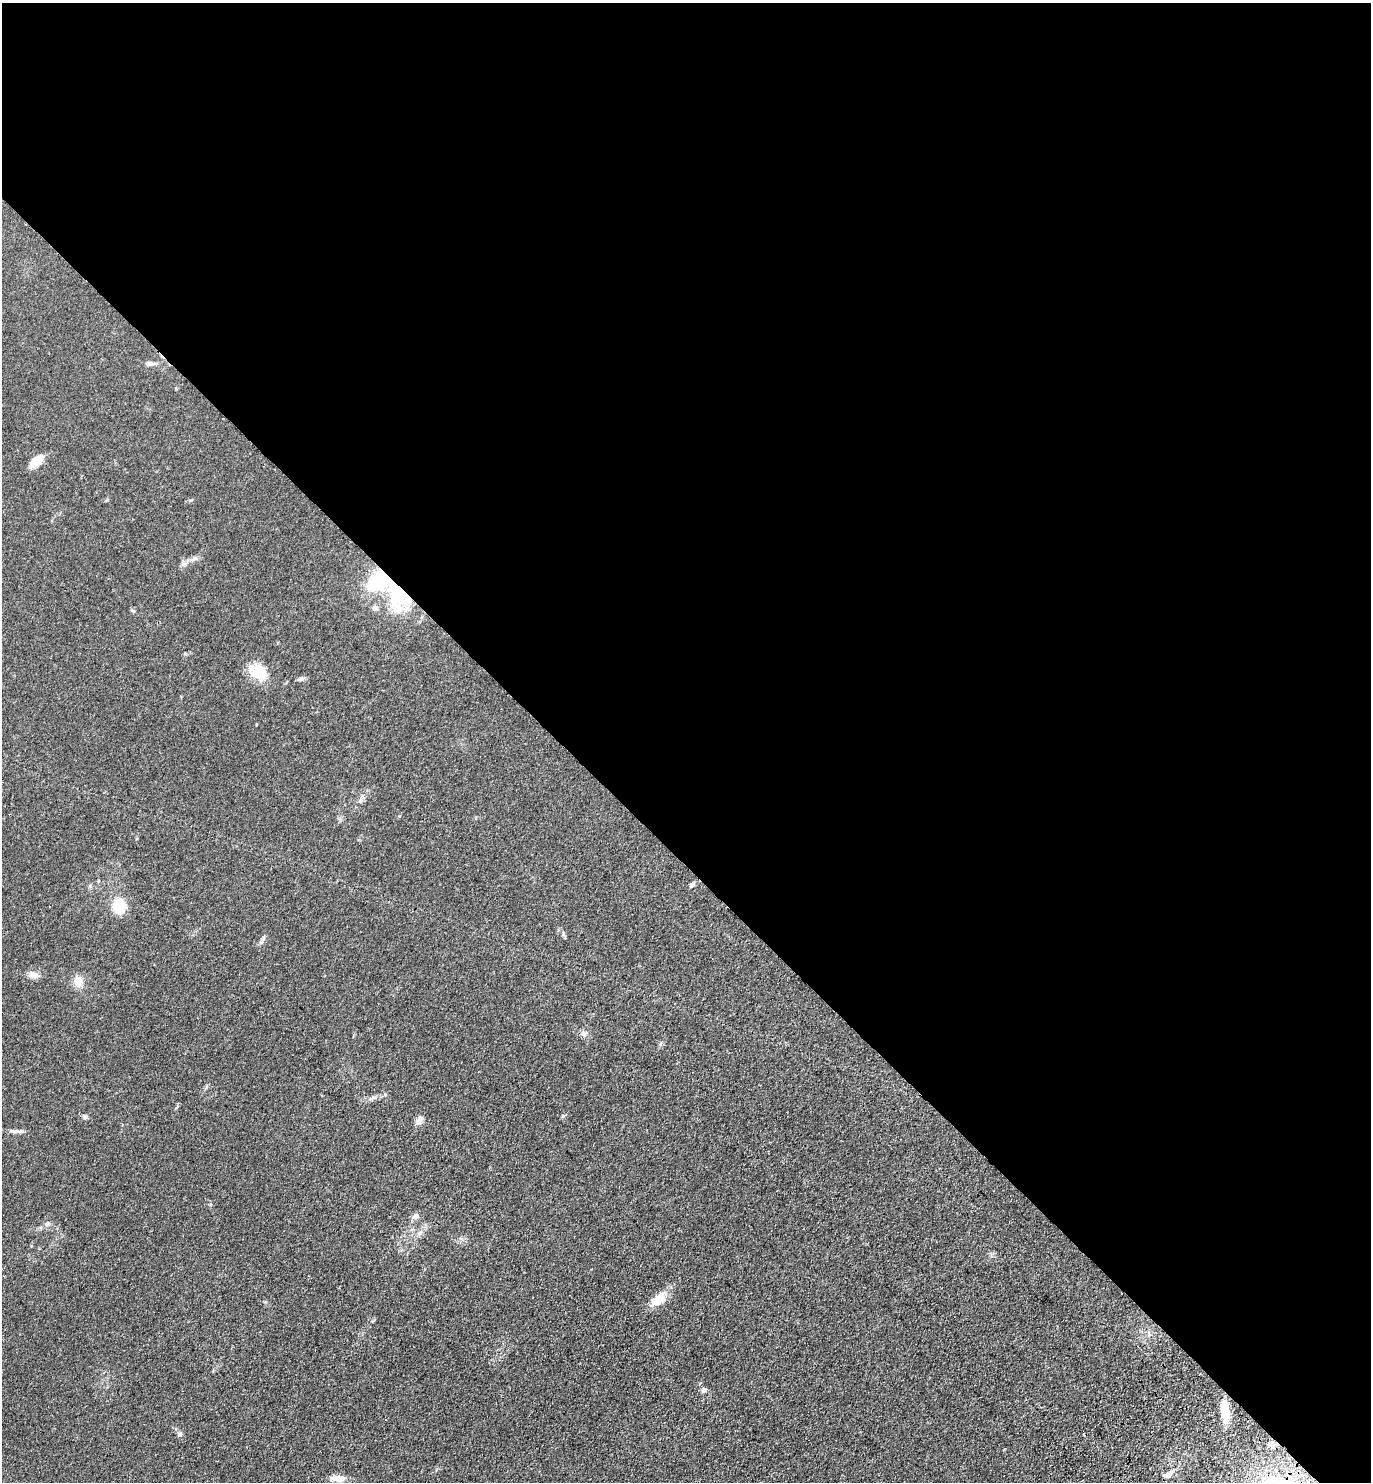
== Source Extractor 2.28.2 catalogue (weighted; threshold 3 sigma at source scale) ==
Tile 3 of 4 x 4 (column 3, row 1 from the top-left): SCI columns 3125-4493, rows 4528-6007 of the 6108 x 6096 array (HDU 1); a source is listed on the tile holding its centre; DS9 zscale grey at full resolution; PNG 1373 x 1484 px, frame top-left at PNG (2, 3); no overlay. Shown black and unused: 58% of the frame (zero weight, under 3 of 4 exposures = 6% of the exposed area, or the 3 px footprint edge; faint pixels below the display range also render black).
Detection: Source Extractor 2.28.2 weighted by HDU 2 'WHT'; one run over the whole footprint, this tile lists its part. Background 0.167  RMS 0.0091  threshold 0.0411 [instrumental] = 3 sigma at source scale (4.5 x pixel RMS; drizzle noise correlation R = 1.50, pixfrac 1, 0.05/0.05 arcsec/px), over >= 5 px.
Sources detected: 26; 1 inside a brighter listed object's ellipse — not listed separately; the other 25 listed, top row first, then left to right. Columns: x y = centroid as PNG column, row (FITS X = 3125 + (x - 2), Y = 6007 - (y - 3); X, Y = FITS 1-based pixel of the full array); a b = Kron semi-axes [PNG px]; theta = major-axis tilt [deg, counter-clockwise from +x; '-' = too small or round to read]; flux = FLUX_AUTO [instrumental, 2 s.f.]
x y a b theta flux
149 364 10 6 2 3.3
36 462 17 9 42 12
194 558 8 6 19 2.7
382 579 18 11 34 110
398 593 49 29 -73 74
259 672 20 18 -54 21
301 679 8 5 27 2.1
361 800 8 5 82 2.5
692 884 7 5 47 2.5
119 906 13 10 -80 28
34 975 11 8 -4 6.2
78 981 14 12 -89 8.6
584 1034 9 7 -7 3.1
85 1117 6 5 - 2
419 1121 14 7 70 4.6
14 1131 16 5 -6 3.7
416 1216 9 7 36 3.7
47 1224 8 6 2 2.5
420 1233 9 6 61 3.3
658 1299 26 12 44 13
703 1390 7 6 - 2.8
1225 1412 20 8 -84 20
180 1434 7 6 - 2
1167 1475 11 7 12 4.4
337 1478 19 8 -4 8.3
Overlapping masked pixels (flux is a lower limit): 2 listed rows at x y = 382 579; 398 593
Unlisted compact peaks at least as high as the median listed source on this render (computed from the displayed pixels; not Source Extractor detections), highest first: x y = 263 938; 563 1116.